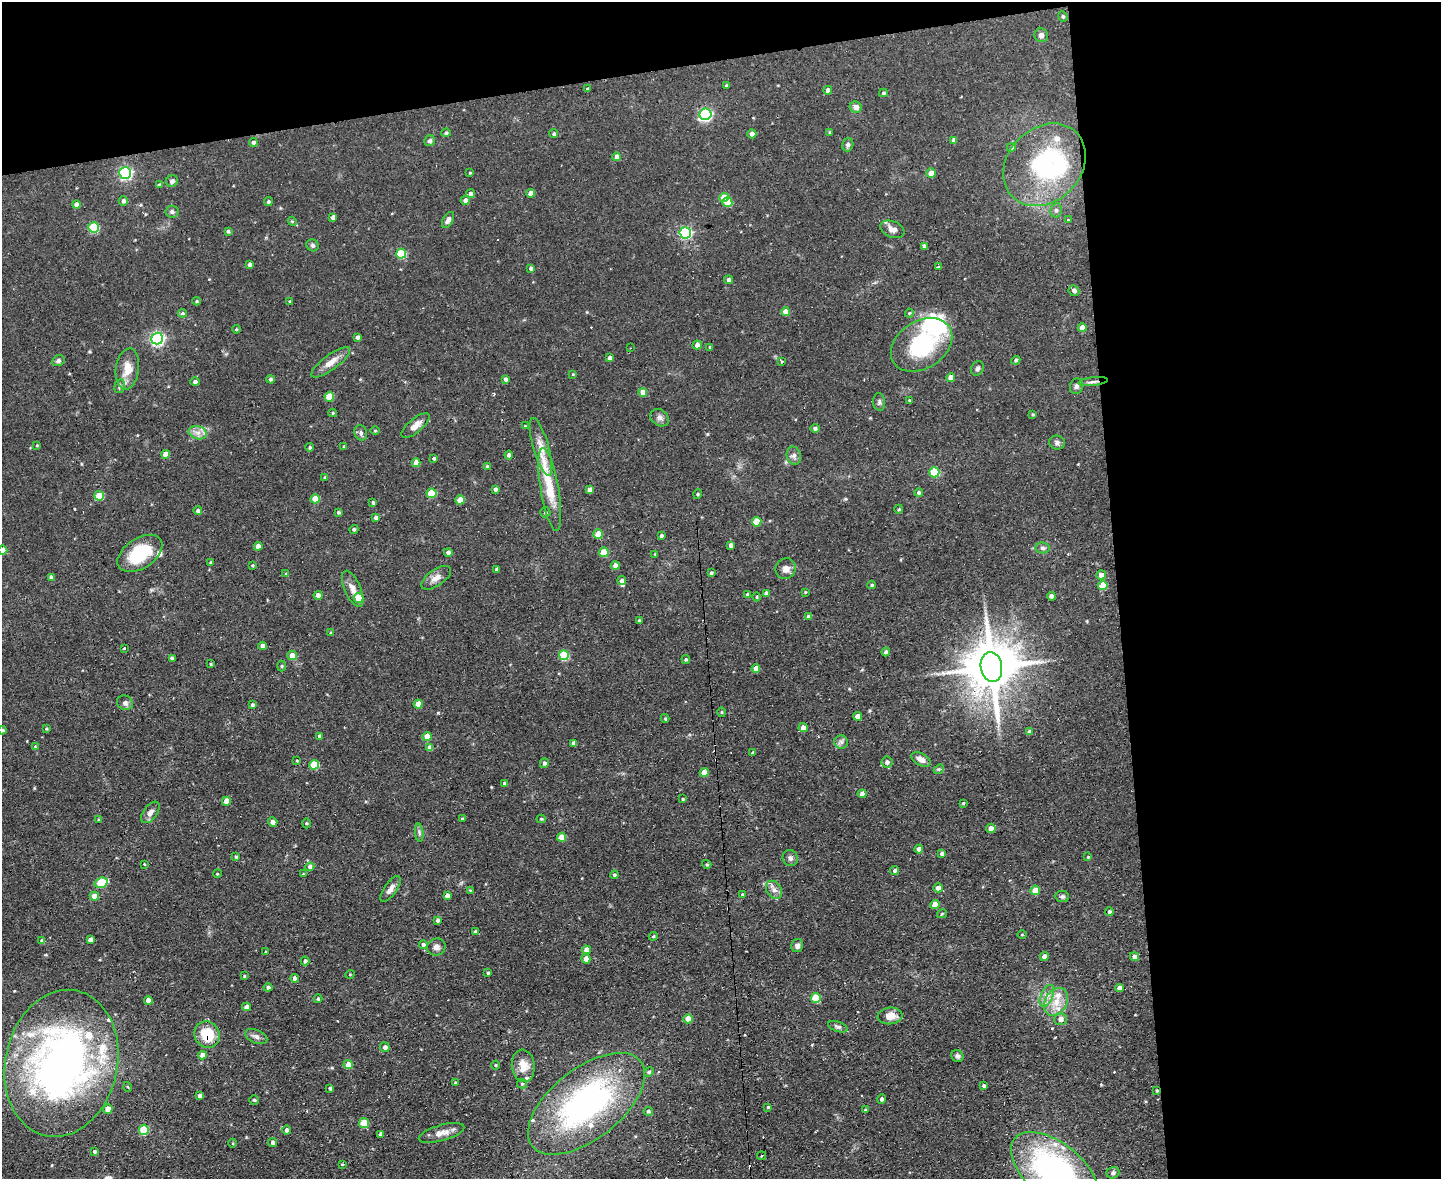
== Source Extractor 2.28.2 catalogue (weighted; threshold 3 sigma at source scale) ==
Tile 3 of 3 x 4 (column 3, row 1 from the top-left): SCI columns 3115-4553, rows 3532-4708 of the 4681 x 4708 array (HDU 1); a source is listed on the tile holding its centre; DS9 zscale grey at full resolution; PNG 1443 x 1181 px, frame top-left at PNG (2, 2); each listed source drawn as its Kron ellipse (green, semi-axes under 4 px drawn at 4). Shown black and unused: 28% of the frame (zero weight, under 2 of 3 exposures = <1% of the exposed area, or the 3 px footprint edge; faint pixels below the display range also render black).
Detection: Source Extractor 2.28.2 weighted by HDU 2 'WHT'; one run over the whole footprint, this tile lists its part. Background 0.0736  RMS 0.0069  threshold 0.0308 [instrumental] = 3 sigma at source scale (4.5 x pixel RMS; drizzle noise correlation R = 1.50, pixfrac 1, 0.05/0.05 arcsec/px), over >= 5 px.
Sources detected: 319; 1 inside a brighter object's white glare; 7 cosmic-ray / hot-pixel residue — neither listed nor drawn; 15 inside a brighter listed object's ellipse — not listed separately; the other 296 listed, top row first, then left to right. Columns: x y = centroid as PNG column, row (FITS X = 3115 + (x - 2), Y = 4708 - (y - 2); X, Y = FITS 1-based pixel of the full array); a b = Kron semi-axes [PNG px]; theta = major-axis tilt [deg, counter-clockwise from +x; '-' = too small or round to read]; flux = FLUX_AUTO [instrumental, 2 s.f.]
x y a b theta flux
1063 16 5 4 - 0.85
1041 35 7 6 - 2.3
726 85 3 3 - 0.95
588 89 3 3 - 2.4
828 90 4 4 - 3.2
883 93 4 3 - 1
856 107 6 5 - 3.7
705 114 6 5 - 99
830 132 3 3 - 0.95
446 133 5 4 - 1.2
554 134 4 4 - 1.2
752 134 4 4 - 3.2
954 140 4 4 - 2.2
430 141 6 5 - 1.6
253 142 4 4 - 1.9
848 145 6 5 - 1.6
1011 147 4 4 - 1.1
617 157 4 4 - 5.1
1045 165 45 36 45 90
125 173 6 6 - 110
470 173 4 3 - 0.66
931 173 5 4 - 4.7
172 181 6 5 - 1.9
159 185 4 4 - 1.1
531 193 4 4 - 4
470 194 4 4 - 2.4
724 197 5 4 - 13
465 200 5 4 - 2.9
123 201 5 4 - 1.9
268 202 4 4 - 1.1
727 202 5 5 - 16
76 205 4 4 - 3.8
1056 210 7 5 76 1.7
172 212 6 6 - 1.7
333 217 4 4 - 2.8
448 220 8 5 60 2.6
1068 220 2 2 - 0.56
292 221 5 3 - 0.64
94 227 5 5 - 42
892 229 12 8 -22 4.7
228 231 4 3 - 1.3
685 233 6 5 - 89
312 245 6 5 - 1.4
924 246 4 4 - 1.8
401 254 5 5 - 29
249 264 4 4 - 2
938 267 3 3 - 2.2
531 268 4 4 - 1.4
729 280 4 4 - 1.9
1074 291 5 5 - 2.6
196 301 4 4 - 0.71
290 301 4 3 - 0.74
786 312 4 4 - 8.1
182 313 5 4 - 1.6
909 313 4 4 - 0.8
1082 328 4 4 - 4.5
236 329 4 3 - 0.86
357 337 4 3 - 1.8
157 339 6 6 - 140
697 345 5 4 - 3.9
921 345 33 23 33 58
710 347 4 3 - 0.68
630 348 3 2 - 0.63
610 358 4 4 - 3
1016 360 4 4 - 1.4
58 361 6 5 - 1.5
781 361 3 3 - 2
331 362 23 7 36 6.9
977 368 7 6 - 1.6
127 369 20 11 82 10
573 374 4 3 - 0.51
951 378 4 4 - 5.7
270 379 4 4 - 1.4
505 379 4 4 - 1.8
195 382 5 4 - 2.2
1093 382 15 3 6 2.2
120 386 7 5 74 1.4
1076 386 8 6 74 1.9
643 392 4 4 - 6.1
329 397 5 5 - 15
909 400 3 3 - 0.62
879 402 9 6 -85 1.7
333 413 4 4 - 0.67
1033 414 4 4 - 0.9
660 418 10 8 -34 2.6
415 425 17 7 39 5.1
525 426 4 4 - 0.52
815 428 4 4 - 1.4
375 430 5 3 - 0.6
198 433 9 6 -16 3.7
361 433 8 6 -69 1.8
1057 442 8 7 - 2
37 445 3 3 - 0.58
310 447 4 4 - 1
344 447 4 3 - 1.1
541 447 30 7 -74 8.1
166 454 4 4 - 8.6
509 455 4 4 - 2.5
794 456 9 7 -77 2.6
434 458 3 3 - 1.3
416 463 4 4 - 5.7
487 466 4 4 - 0.83
934 472 5 5 - 30
325 478 4 4 - 1.2
495 489 4 4 - 1.6
550 489 42 9 -80 21
590 490 4 4 - 3.5
919 492 4 4 - 1.7
431 493 5 5 - 20
698 494 5 3 - 0.65
99 496 5 4 - 18
315 499 4 4 - 13
460 500 4 4 - 10
373 503 3 3 - 1.2
899 509 4 3 - 0.65
198 511 4 4 - 1.6
338 512 3 3 - 1.1
545 513 5 5 - 1.3
375 518 4 4 - 1.8
757 522 5 4 - 12
354 529 5 4 - 1.2
598 534 5 4 - 12
661 536 3 3 - 1.3
731 545 4 4 - 2.4
258 546 4 4 - 5.2
1043 548 7 5 -8 1.7
2 550 5 4 - 4.5
448 552 4 4 - 2
604 552 5 4 - 14
140 553 25 15 33 28
655 554 4 4 - 0.54
211 562 4 3 - 0.98
253 565 4 3 - 0.7
615 565 4 4 - 3.7
497 569 3 3 - 1.7
786 569 10 10 - 4.2
711 573 3 3 - 1.1
286 574 4 4 - 0.99
1101 575 5 4 - 4.4
51 577 4 4 - 2.2
436 578 17 8 34 5
622 581 4 4 - 3.3
872 585 4 3 - 1.1
1103 585 5 4 - 13
353 589 19 8 -66 5.6
805 592 4 3 - 0.54
766 593 4 4 - 2.4
318 595 4 4 - 2.7
747 595 4 4 - 1.1
1051 596 4 4 - 2.5
757 597 4 3 - 0.57
358 598 5 4 - 12
808 617 4 4 - 2.8
639 620 3 3 - 0.75
331 633 4 4 - 1.1
262 646 4 4 - 4.1
124 648 3 3 - 1
886 652 4 4 - 1.9
292 655 5 4 - 5.8
564 655 5 5 - 32
172 658 3 3 - 1.6
686 659 4 4 - 1.2
211 664 3 3 - 0.66
282 666 5 3 - 0.66
991 667 15 10 -81 3400
756 669 4 4 - 5
125 703 8 7 - 2
418 704 4 4 - 6.8
252 705 4 4 - 1.3
722 712 5 3 - 0.62
858 716 4 4 - 5.1
665 718 4 4 - 0.62
803 728 4 4 - 4.7
46 729 4 3 - 0.68
2 730 4 3 - 0.96
1030 732 4 4 - 3.1
320 736 4 4 - 1.9
427 736 5 4 - 9.6
841 742 7 7 - 2
574 743 4 3 - 2.3
35 746 4 3 - 0.78
430 748 4 4 - 4.5
753 753 3 3 - 0.87
921 759 10 6 -28 4.7
297 761 4 2 - 0.54
887 762 5 5 - 2.3
544 763 5 4 - 1.6
314 765 5 4 - 18
939 769 5 4 - 1
704 773 4 4 - 8.4
504 783 4 3 - 0.9
862 794 4 4 - 2.9
683 799 4 3 - 0.81
226 801 4 4 - 5.6
963 803 4 3 - 0.66
150 812 12 6 52 3.5
462 819 4 3 - 1
541 819 4 4 - 0.85
99 820 4 3 - 0.7
273 822 5 4 - 2.7
306 823 5 3 - 0.71
991 828 5 4 - 3.6
419 833 9 3 -85 1.3
562 837 5 4 - 8
919 849 4 4 - 3.7
941 854 4 4 - 1.7
236 857 4 3 - 1
1088 857 3 3 - 0.59
790 858 8 7 - 2.2
144 864 3 2 - 0.47
707 864 5 4 - 0.95
310 867 4 4 - 2.1
895 870 4 4 - 1.6
217 874 4 3 - 0.64
303 874 4 4 - 0.6
614 875 4 4 - 1.2
101 883 7 5 18 32
938 888 4 4 - 3.4
391 889 15 6 55 3.6
470 890 4 3 - 0.6
774 890 10 7 -56 3.3
1035 890 5 4 - 10
742 894 3 3 - 0.92
94 896 4 4 - 7
447 896 4 4 - 3.6
1062 896 7 5 -9 1.4
935 905 4 4 - 8.1
1109 912 4 4 - 1.7
942 914 5 3 - 0.74
437 920 4 3 - 1.5
475 932 4 4 - 1.3
1022 934 5 3 - 0.6
653 936 4 4 - 0.8
90 940 4 4 - 3.4
42 941 4 4 - 2
423 945 4 4 - 1.5
797 946 7 6 - 2.4
436 947 9 8 - 3
586 950 4 4 - 5.2
266 952 3 3 - 0.97
1044 957 4 4 - 3
1135 957 4 4 - 3
586 959 4 4 - 4.5
305 961 4 4 - 1.7
488 973 3 3 - 0.94
350 974 4 3 - 0.48
244 976 4 4 - 0.65
295 978 4 4 - 2.5
268 987 4 4 - 1.5
1119 988 4 4 - 3.3
1047 996 11 6 65 3.8
816 998 5 5 - 21
318 999 4 3 - 0.86
148 1000 4 4 - 5.5
1056 1002 15 11 62 9.8
246 1007 4 4 - 3.9
890 1016 12 8 7 6.6
688 1019 4 4 - 8.1
1060 1019 6 6 - 3.2
838 1027 10 5 -19 1.7
207 1035 13 12 - 22
256 1037 11 6 -23 2.5
385 1047 5 5 - 2.4
203 1055 4 4 - 4.7
957 1056 6 5 - 1.9
61 1063 74 56 77 330
348 1064 4 4 - 7.1
496 1065 4 3 - 0.6
523 1066 16 11 -83 8.3
649 1072 5 4 - 0.94
455 1083 4 3 - 0.91
522 1084 5 5 - 0.92
984 1086 4 4 - 1.3
128 1087 5 3 - 0.69
330 1088 3 3 - 1.1
1157 1090 3 3 - 0.9
200 1096 4 4 - 2.8
882 1099 5 4 - 1.8
254 1100 5 4 - 0.86
586 1104 69 35 38 180
768 1107 4 3 - 0.6
108 1109 4 4 - 7.4
866 1110 4 3 - 0.7
648 1111 5 4 - 1.2
364 1123 5 5 - 20
144 1130 5 5 - 29
286 1130 4 4 - 2.1
441 1133 23 8 16 6.3
381 1134 4 3 - 2.1
272 1142 4 4 - 1.7
233 1143 4 3 - 0.62
95 1152 4 3 - 1.1
762 1155 4 2 - 0.8
342 1164 3 3 - 1.8
1055 1171 52 28 -39 190
1113 1173 6 5 - 1.8
Overlapping masked pixels (flux is a lower limit): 5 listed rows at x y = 1093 382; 991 667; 207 1035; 61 1063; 1157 1090
Isophote crosses this tile's border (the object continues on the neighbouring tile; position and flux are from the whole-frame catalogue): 3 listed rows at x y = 2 550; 2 730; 1055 1171